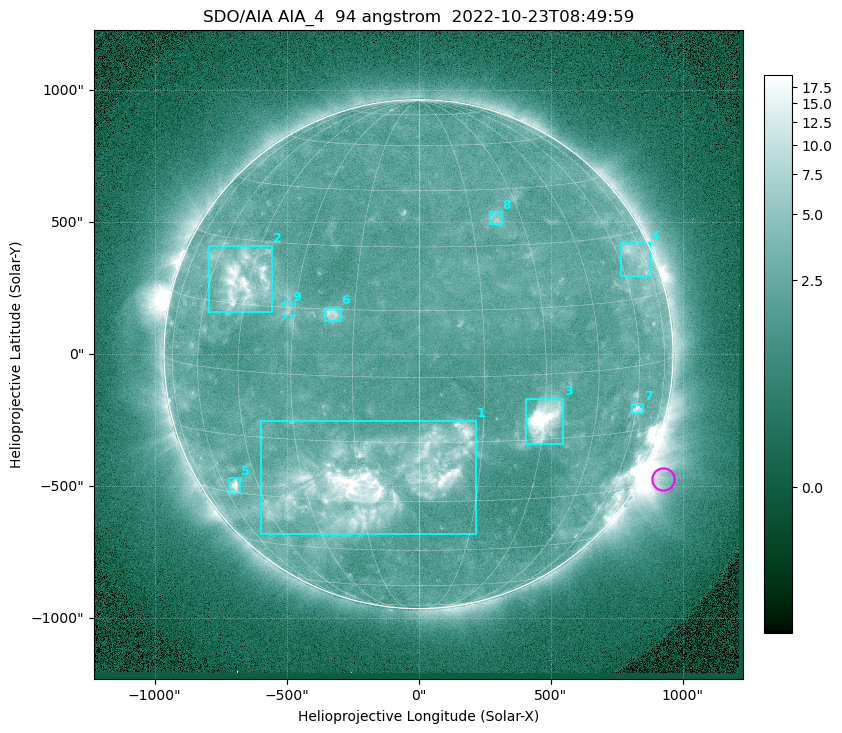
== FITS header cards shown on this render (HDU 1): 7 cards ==
TELESCOP= 'SDO/AIA '           / For AIA: SDO/AIA
INSTRUME= 'AIA_4   '           / For AIA: AIA_ATA1, AIA_ATA2, AIA_ATA3 or AIA_AT
WAVELNTH=                   94 / [angstrom] Wavelength
WAVEUNIT= 'angstrom'           / Wavelength unit: angstrom
DATE-OBS= '2022-10-23T08:49:59.121' / [ISO] Date when observation started; ISO 8
CTYPE1  = 'HPLN-TAN'           / CTYPE1: HPLN
CTYPE2  = 'HPLT-TAN'           / CTYPE2: HPLT

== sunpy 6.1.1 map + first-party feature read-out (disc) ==
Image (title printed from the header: SDO/AIA AIA_4  94 angstrom  2022-10-23T08:49:59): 1024 x 1024 px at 2.4 arcsec/px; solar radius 964 arcsec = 402 px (full disc in frame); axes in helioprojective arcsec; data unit not stated in the header (colour bar unlabelled)
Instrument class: DISC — disc imager (sunpy class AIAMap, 94 A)
Bright regions (active regions / flare kernels): reference = the median radial profile (limb darkening/brightening removed); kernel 9 px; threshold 5 sigma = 2.84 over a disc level ~2.18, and >= 1.15x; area >= 12 px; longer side >= 10 px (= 24 arcsec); searched inside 0.97 R_sun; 9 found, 9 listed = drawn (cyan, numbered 1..; 1 of them under ~33 arcsec drawn as corner ticks so the feature stays visible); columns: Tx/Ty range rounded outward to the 5 arcsec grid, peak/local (2 s.f.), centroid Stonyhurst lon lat
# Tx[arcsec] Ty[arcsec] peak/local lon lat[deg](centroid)
1 -595..215 -685..-250 11 -11 -25
2 -795..-555 155..410 8 -47 +21
3 405..550 -340..-165 15 +30 -10
4 765..875 295..420 3.7 +70 +24
5 -720..-675 -525..-470 7.7 -55 -28
6 -355..-295 125..175 4.7 -20 +14
7 805..850 -225..-185 5.3 +60 -10
8 265..315 490..540 3.2 +22 +37
9 -510..-480 145..190 2.7 -32 +14
Off-limb structures (1.02-1.3 R_sun): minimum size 162 px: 7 found; the strongest spans PA ~225..265 deg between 1.02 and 1.3 R_sun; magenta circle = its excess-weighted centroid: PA ~245 deg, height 1.08 R_sun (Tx ~925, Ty ~-470 arcsec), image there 3.6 x the reference